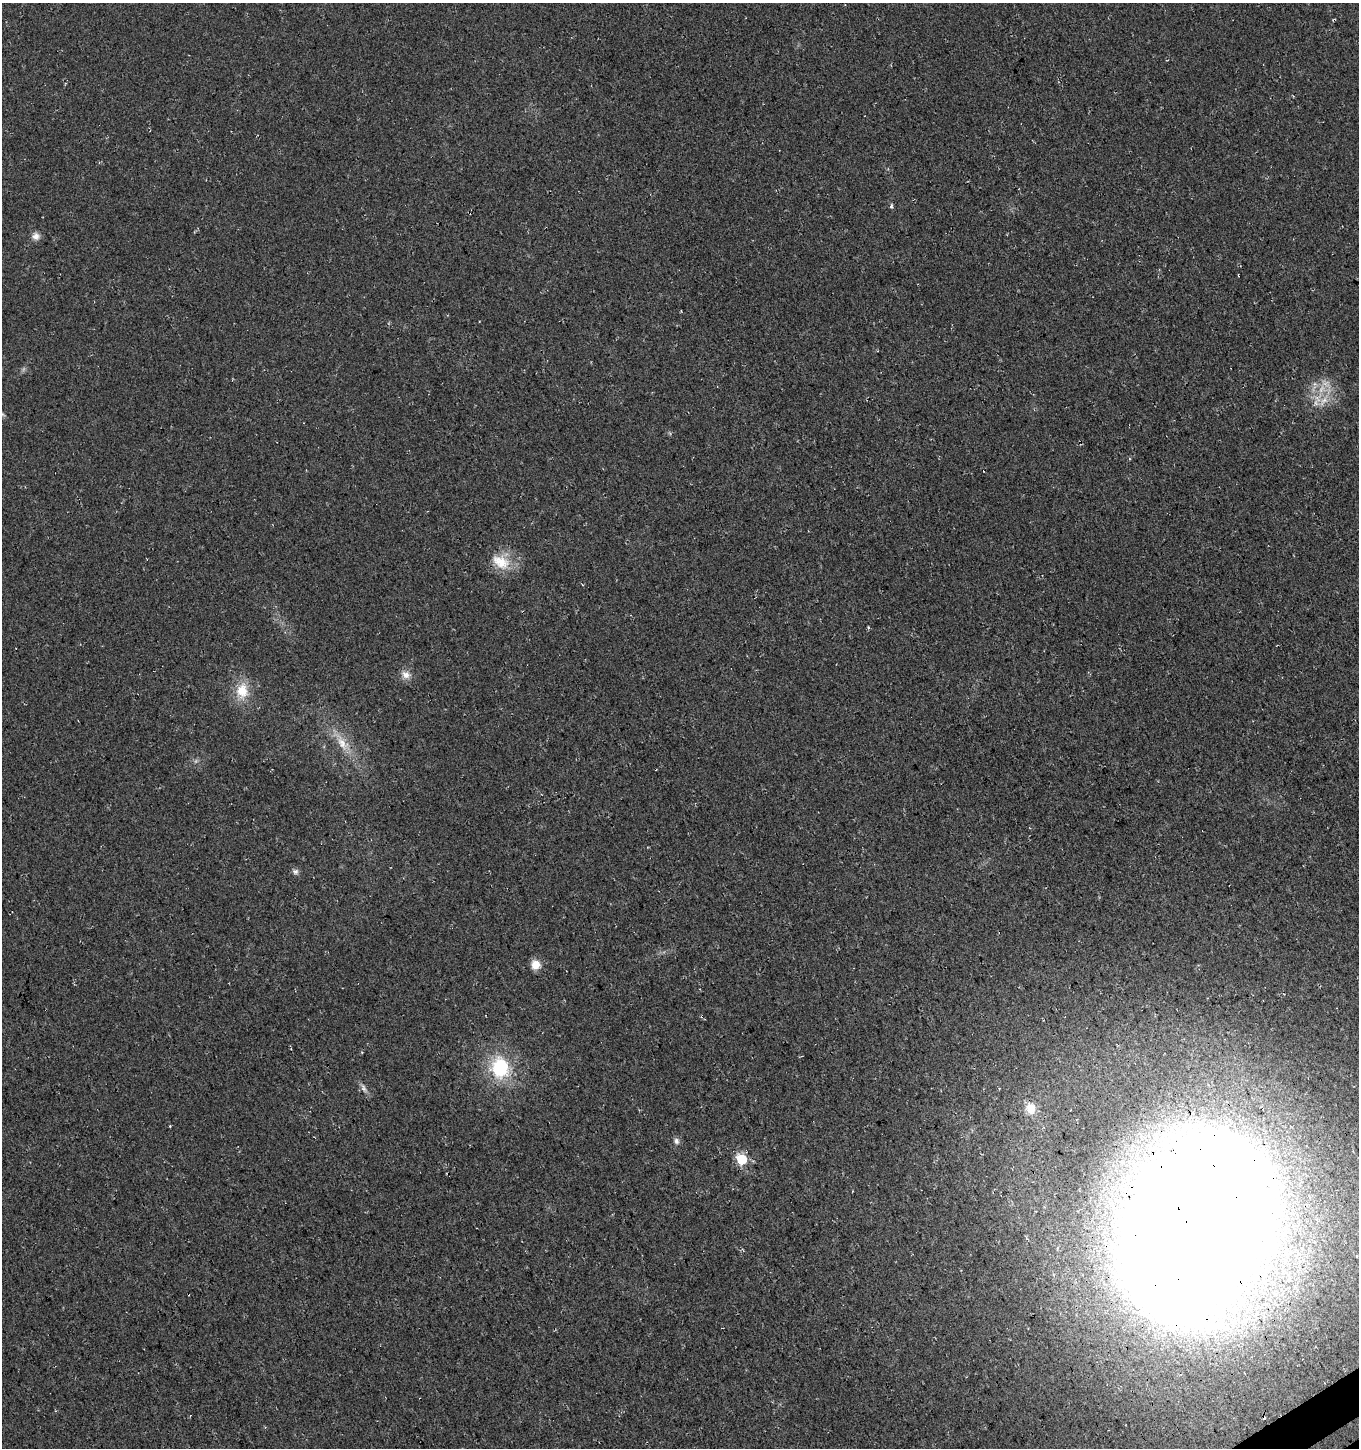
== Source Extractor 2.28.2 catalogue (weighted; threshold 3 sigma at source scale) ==
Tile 6 of 4 x 4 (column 2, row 2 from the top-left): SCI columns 1556-2912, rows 2943-4388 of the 5765 x 5889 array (HDU 1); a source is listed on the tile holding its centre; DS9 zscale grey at full resolution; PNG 1361 x 1450 px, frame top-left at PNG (2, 3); no overlay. Shown black and unused: <1% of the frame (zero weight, under 3 of 4 exposures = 5% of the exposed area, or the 3 px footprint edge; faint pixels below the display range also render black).
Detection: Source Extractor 2.28.2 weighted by HDU 2 'WHT'; one run over the whole footprint, this tile lists its part. Background 0.0151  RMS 0.0074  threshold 0.0334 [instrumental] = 3 sigma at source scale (4.5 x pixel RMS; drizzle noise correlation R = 1.50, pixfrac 1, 0.0396/0.0396 arcsec/px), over >= 5 px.
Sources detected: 20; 1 too faint to see at this stretch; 1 cosmic-ray / hot-pixel residue — not listed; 1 inside a brighter listed object's ellipse — not listed separately; the other 17 listed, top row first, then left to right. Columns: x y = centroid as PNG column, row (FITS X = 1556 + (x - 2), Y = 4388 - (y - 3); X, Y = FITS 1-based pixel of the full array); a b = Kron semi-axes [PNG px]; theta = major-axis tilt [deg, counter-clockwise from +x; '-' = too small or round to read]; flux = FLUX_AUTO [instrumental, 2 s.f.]
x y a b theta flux
891 206 5 4 - 1.2
36 236 10 10 - 4.1
1323 401 18 8 50 9
2 414 6 6 - 1.4
501 562 28 17 -31 19
406 675 12 10 -21 5.6
242 691 20 15 -89 18
342 743 26 12 -56 15
295 872 7 7 - 2.3
536 965 10 10 - 8.5
500 1067 24 20 -85 46
364 1088 14 5 -64 3.1
1031 1109 12 11 - 10
676 1141 8 6 -69 2.5
741 1159 6 6 - 59
1198 1224 105 65 68 5100
1357 1256 4 3 - 0.94
Overlapping masked pixels (flux is a lower limit): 1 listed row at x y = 1198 1224
Isophote crosses this tile's border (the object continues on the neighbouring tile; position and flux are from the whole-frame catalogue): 1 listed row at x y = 2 414